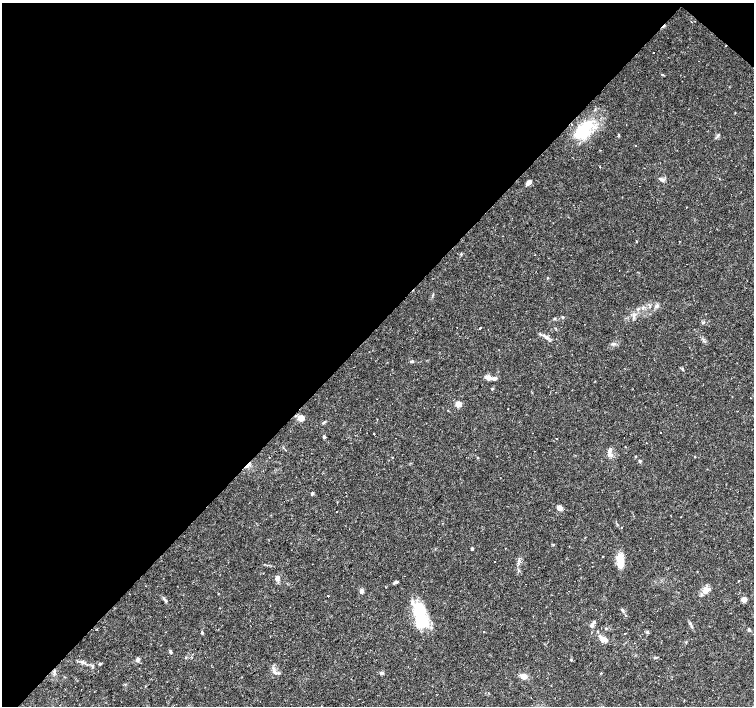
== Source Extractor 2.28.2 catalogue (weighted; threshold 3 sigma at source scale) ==
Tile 2 of 4 x 4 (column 2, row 1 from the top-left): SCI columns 1504-3006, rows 4452-5859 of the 6011 x 6021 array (HDU 1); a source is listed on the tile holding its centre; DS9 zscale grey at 2 x 2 block average (1 PNG px = mean of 2 x 2 image px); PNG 756 x 708 px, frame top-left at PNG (2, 3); no overlay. Shown black and unused: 47% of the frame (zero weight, under 2 of 3 exposures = <1% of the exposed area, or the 3 px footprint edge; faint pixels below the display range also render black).
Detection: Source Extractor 2.28.2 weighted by HDU 2 'WHT'; one run over the whole footprint, this tile lists its part. Background 0.032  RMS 0.0033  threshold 0.0146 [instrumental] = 3 sigma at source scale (4.5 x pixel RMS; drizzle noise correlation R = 1.50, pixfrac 1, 0.0396/0.0396 arcsec/px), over >= 5 px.
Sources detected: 90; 2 inside a brighter object's white glare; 13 cosmic-ray / hot-pixel residue — not listed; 7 inside a brighter listed object's ellipse — not listed separately; the other 68 listed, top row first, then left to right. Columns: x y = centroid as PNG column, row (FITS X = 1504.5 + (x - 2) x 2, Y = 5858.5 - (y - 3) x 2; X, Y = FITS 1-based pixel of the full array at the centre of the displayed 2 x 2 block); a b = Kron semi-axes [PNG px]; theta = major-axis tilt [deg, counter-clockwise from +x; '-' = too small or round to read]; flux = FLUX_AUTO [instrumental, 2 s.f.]
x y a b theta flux
691 22 2 2 - 0.36
662 74 3 3 - 0.68
585 128 28 15 46 28
717 136 7 3 45 1.3
635 145 2 2 - 0.35
600 167 2 2 - 1.9
528 183 6 4 46 3.7
636 241 3 2 - 0.44
535 255 2 2 - 0.31
548 278 3 2 - 0.45
657 306 7 3 40 1.5
562 317 4 3 - 0.76
634 317 6 3 -72 1.4
480 328 2 2 - 3.8
546 337 10 4 -27 2.9
613 344 6 3 11 1.4
412 361 4 3 - 0.99
494 379 11 4 -2 2.7
492 389 3 3 - 0.8
751 398 2 2 - 1.3
458 404 6 5 - 4.8
508 408 2 2 - 1
301 418 4 4 - 9.1
324 422 6 3 34 1
660 432 2 2 - 0.41
374 434 2 2 - 1.4
324 437 3 3 - 1.4
556 439 2 2 - 0.47
646 443 2 2 - 0.22
610 450 7 4 65 2.2
611 455 5 4 - 1.9
695 457 2 2 - 7.6
640 461 4 3 - 0.99
312 493 4 3 - 1
560 508 5 5 - 3.6
337 512 2 2 - 0.84
681 517 2 2 - 1
622 527 2 2 - 4.5
472 549 3 3 - 0.98
620 560 15 7 -84 11
494 561 2 2 - 0.55
277 578 7 5 64 2.9
739 581 2 2 - 1.6
395 582 8 3 16 1.3
706 589 9 7 -87 4.9
361 591 5 4 - 2.4
328 596 2 2 - 1.6
744 600 5 4 - 3.6
623 610 6 3 -56 1.3
421 614 31 12 -85 41
165 617 2 2 - 0.3
592 625 5 4 - 1.6
606 628 3 3 - 0.54
96 629 2 2 - 0.54
749 629 5 3 - 0.86
484 631 2 2 - 0.32
202 633 3 2 - 1.3
625 633 2 2 - 0.76
603 639 8 6 -50 4.6
170 652 4 3 - 1.1
138 660 6 4 66 1.8
571 660 3 3 - 0.59
100 664 5 2 - 0.73
54 672 10 2 84 1.5
275 673 5 2 - 1.1
381 673 4 4 - 1.6
524 676 8 7 - 4
488 693 2 2 - 0.67
Diffuse or blended objects may show on this block-average render without a row.